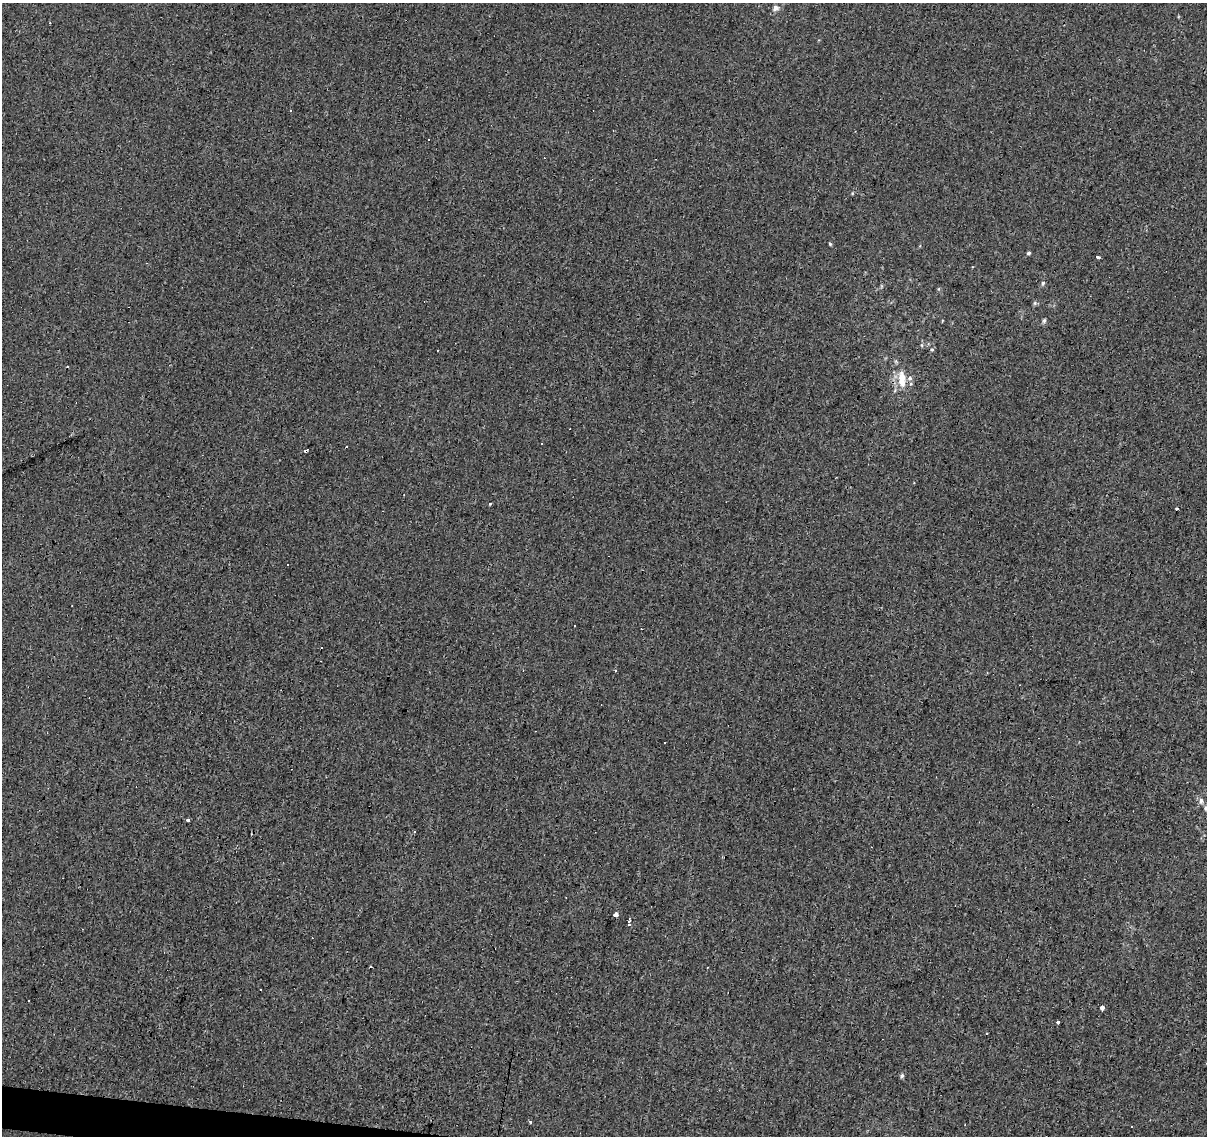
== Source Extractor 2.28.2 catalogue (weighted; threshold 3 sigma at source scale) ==
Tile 7 of 4 x 4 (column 3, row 2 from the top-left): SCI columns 2411-3615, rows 2489-3622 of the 4824 x 5035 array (HDU 1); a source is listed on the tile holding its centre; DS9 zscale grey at full resolution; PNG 1209 x 1138 px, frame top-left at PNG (2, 3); no overlay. Shown black and unused: <1% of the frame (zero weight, under 3 of 4 exposures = <1% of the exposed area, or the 3 px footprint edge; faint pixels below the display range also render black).
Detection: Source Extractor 2.28.2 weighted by HDU 2 'WHT'; one run over the whole footprint, this tile lists its part. Background -0.00137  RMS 0.0033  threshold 0.015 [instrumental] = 3 sigma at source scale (4.5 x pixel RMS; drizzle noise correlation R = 1.50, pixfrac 1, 0.0396/0.0396 arcsec/px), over >= 5 px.
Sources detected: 51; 18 cosmic-ray / hot-pixel residue — not listed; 1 inside a brighter listed object's ellipse — not listed separately; the other 32 listed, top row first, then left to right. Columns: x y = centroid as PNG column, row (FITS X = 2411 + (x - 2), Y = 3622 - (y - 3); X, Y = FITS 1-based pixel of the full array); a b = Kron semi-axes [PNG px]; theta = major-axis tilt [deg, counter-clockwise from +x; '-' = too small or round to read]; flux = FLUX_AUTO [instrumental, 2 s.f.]
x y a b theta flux
776 8 8 7 - 1.9
852 193 5 4 - 0.39
830 244 4 3 - 0.48
1029 253 4 4 - 0.73
1097 258 3 3 - 3.5
1043 283 7 5 75 0.73
881 286 6 3 -72 0.4
939 289 6 4 89 0.43
1035 303 6 6 - 0.62
942 321 4 2 - 0.26
1044 321 7 5 75 0.78
922 345 6 4 -89 0.48
438 350 2 2 - 0.23
902 379 24 10 -88 7.4
542 444 3 3 - 0.74
306 450 3 3 - 12
490 504 3 3 - 0.76
1176 509 3 3 - 3.5
287 564 3 3 - 1.1
575 625 3 3 - 0.47
1201 801 9 7 -75 1.5
1206 808 7 6 - 1
188 820 3 3 - 5.8
616 915 3 3 - 14
629 922 5 3 - 9.6
28 1000 3 3 - 0.55
1102 1007 4 3 - 9.6
1058 1022 3 3 - 1.2
987 1033 3 2 - 0.36
902 1076 6 5 - 0.76
530 1121 3 3 - 1.7
1132 1126 2 2 - 0.22
Overlapping masked pixels (flux is a lower limit): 1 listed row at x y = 306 450
Isophote crosses this tile's border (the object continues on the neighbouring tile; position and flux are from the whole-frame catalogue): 1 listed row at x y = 1206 808